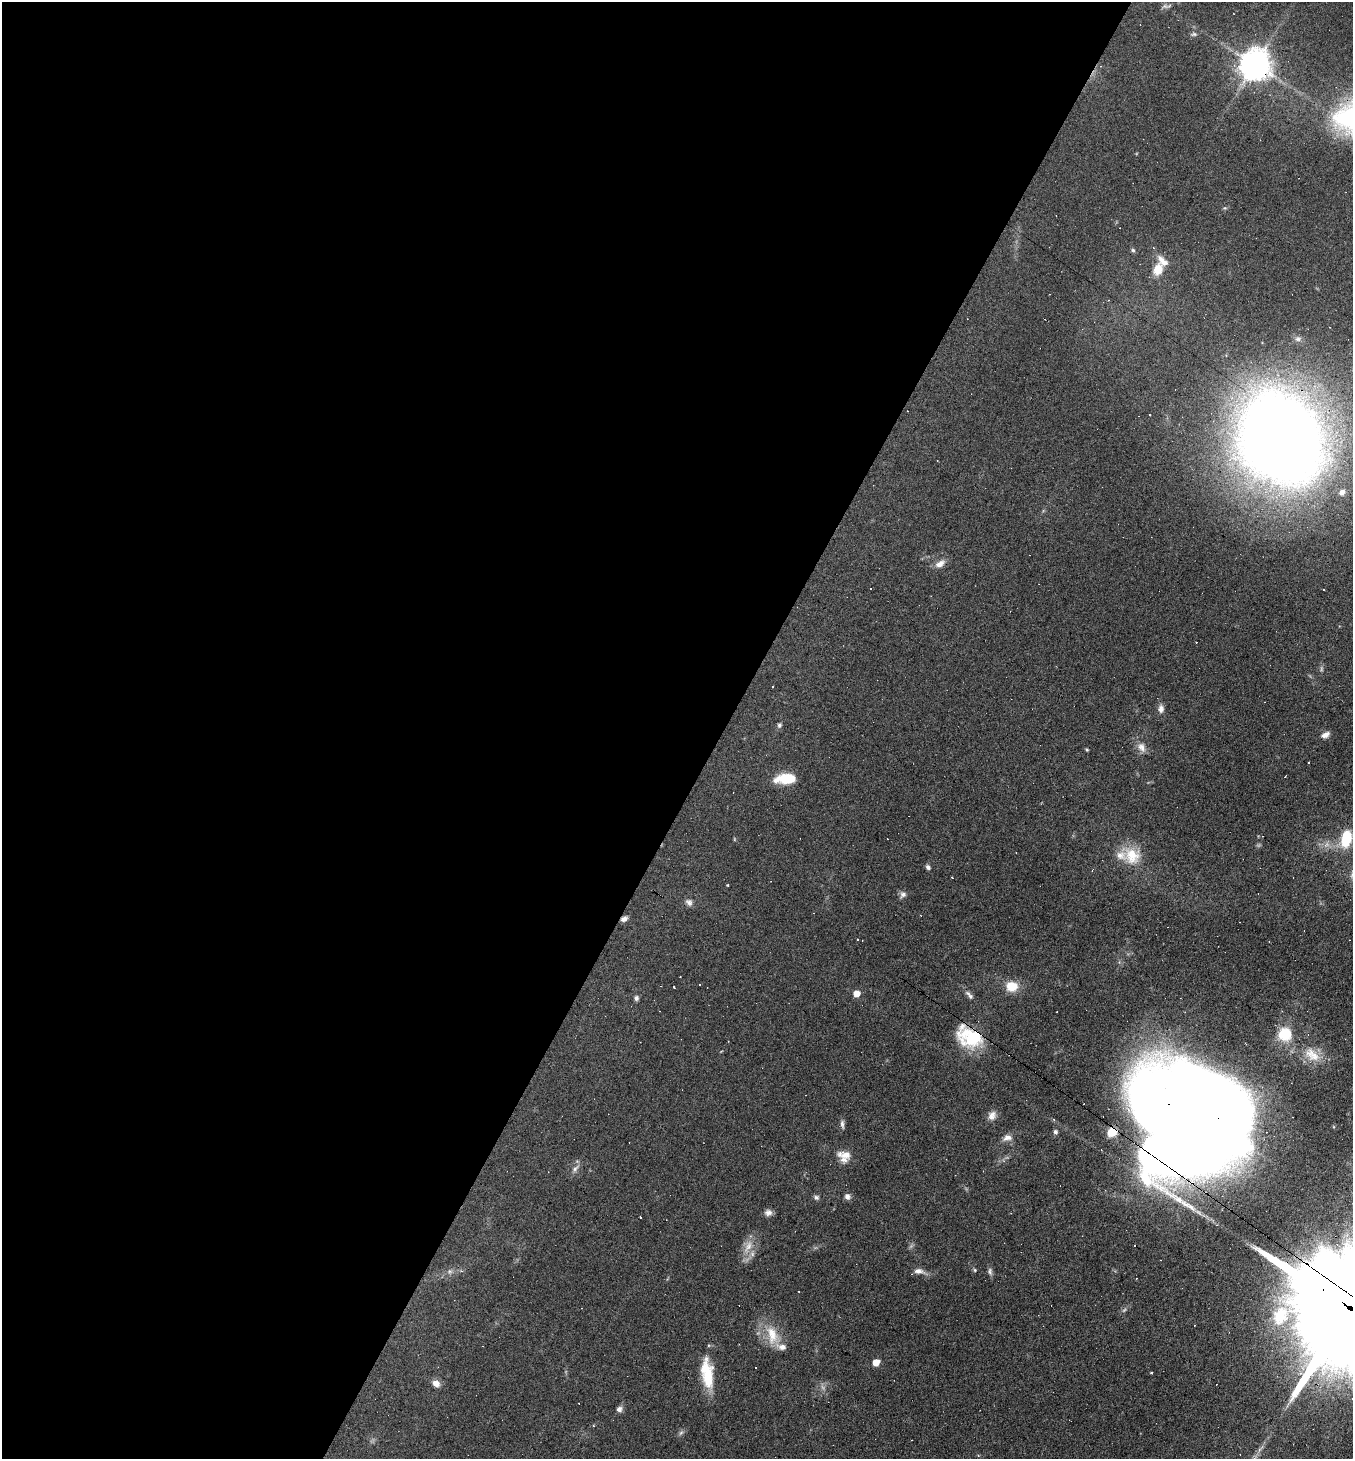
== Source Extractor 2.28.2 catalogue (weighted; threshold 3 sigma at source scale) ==
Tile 5 of 4 x 4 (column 1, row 2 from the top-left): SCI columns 285-1635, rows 2913-4369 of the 5834 x 5825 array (HDU 1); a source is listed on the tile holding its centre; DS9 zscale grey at full resolution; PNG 1355 x 1461 px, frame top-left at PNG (2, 2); no overlay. Shown black and unused: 54% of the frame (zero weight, under 5 of 9 exposures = <1% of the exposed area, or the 3 px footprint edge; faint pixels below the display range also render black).
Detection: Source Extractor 2.28.2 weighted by HDU 2 'WHT'; one run over the whole footprint, this tile lists its part. Background 0.104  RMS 0.0049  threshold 0.0201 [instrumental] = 3 sigma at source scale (4.09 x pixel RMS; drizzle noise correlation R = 1.36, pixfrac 0.8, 0.05/0.05 arcsec/px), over >= 5 px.
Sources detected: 95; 6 too faint to see at this stretch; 3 inside a brighter object's white glare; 24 cosmic-ray / hot-pixel residue — not listed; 4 inside a brighter listed object's ellipse — not listed separately; the other 58 listed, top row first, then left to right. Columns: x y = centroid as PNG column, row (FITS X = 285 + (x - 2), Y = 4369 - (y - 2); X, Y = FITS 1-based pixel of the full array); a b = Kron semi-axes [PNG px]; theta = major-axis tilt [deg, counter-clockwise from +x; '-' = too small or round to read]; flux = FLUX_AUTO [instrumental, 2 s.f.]
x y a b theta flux
1165 6 10 6 -1 1.3
1255 65 9 9 - 870
1225 208 6 4 -41 0.58
1133 250 6 5 - 0.78
1158 269 17 12 69 7.5
1298 339 8 7 - 1.4
1282 435 55 46 -53 1100
1342 492 8 7 - 2.2
940 564 14 8 37 3.7
1323 590 3 3 - 3.3
773 687 2 2 - 0.42
1161 709 12 8 -90 2.3
779 725 7 5 67 1.1
1325 735 11 7 27 2.4
1141 747 14 10 -54 3.8
1087 750 4 3 - 0.59
785 779 23 11 4 13
1346 838 16 10 76 16
1326 845 11 6 37 2.4
1132 856 28 22 -42 14
928 867 7 5 -52 1.2
903 894 9 8 - 1.8
689 902 10 8 -44 1.9
624 919 8 5 27 2.1
857 939 3 3 - 1
1012 986 13 11 -4 8.9
856 994 5 5 - 6.5
969 995 15 6 -47 2
636 998 7 5 50 1.2
1285 1034 17 16 - 14
974 1036 42 16 -23 19
1312 1055 26 12 -34 9.3
992 1115 12 11 - 3.1
1053 1119 4 3 - 0.58
1203 1120 104 66 -23 1600
842 1124 13 5 -86 1.5
1055 1132 5 5 - 1.3
1112 1132 6 5 - 27
1007 1138 14 9 13 3
845 1155 21 11 -7 5.2
575 1169 8 7 - 1.7
847 1196 7 6 - 2
816 1197 8 6 -14 1.2
768 1213 9 8 - 2.2
749 1245 15 11 74 5.4
975 1270 5 5 - 0.56
450 1271 8 8 - 1.6
919 1271 17 7 -11 3
990 1271 10 6 -85 1.3
1194 1325 3 2 - 0.28
772 1335 31 16 -69 12
876 1362 5 5 - 8.1
707 1373 37 13 -83 16
1151 1373 3 3 - 3.1
436 1383 9 7 -27 3.7
619 1409 7 7 - 1.8
593 1426 4 3 - 0.44
681 1433 9 5 61 1.2
Overlapping masked pixels (flux is a lower limit): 6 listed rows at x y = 1255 65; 1282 435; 624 919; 974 1036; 1203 1120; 1112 1132